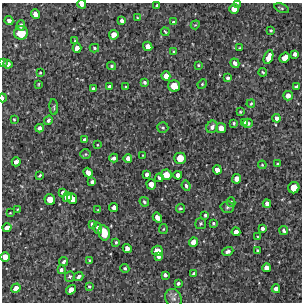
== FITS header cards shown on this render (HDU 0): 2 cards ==
NAXIS1  =                  300 / Width of image
NAXIS2  =                  300 / Height of image

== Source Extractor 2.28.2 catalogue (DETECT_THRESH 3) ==
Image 300 x 300 px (HDU 0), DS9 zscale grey, 1 PNG px = 1 image px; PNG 304 x 304 px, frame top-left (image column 1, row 300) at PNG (2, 3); each listed source drawn as its Kron ellipse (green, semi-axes under 4 px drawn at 4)
Background 3050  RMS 240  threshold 713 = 3 sigma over >= 5 px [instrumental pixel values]
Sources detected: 128; all 128 listed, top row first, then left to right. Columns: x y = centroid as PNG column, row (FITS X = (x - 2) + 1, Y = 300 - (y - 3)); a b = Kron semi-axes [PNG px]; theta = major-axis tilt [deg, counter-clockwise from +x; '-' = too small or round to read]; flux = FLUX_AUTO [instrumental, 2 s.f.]
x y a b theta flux
238 3 3 2 - 17000
82 4 4 3 - 98000
157 6 3 3 - 30000
281 8 8 4 -23 26000
234 9 5 5 - 150000
35 14 5 4 - 110000
137 18 4 2 - 12000
122 20 4 4 - 59000
9 21 4 4 - 71000
173 22 4 3 - 25000
21 25 5 4 - 46000
195 25 5 3 - 13000
271 30 3 3 - 21000
165 32 4 2 - 22000
21 33 7 6 - 370000
114 35 5 4 - 130000
75 41 4 4 - 14000
148 46 5 4 - 110000
77 48 5 4 - 100000
94 48 5 4 - 25000
239 48 3 2 - 14000
173 51 3 2 - 12000
295 54 4 3 - 58000
268 57 7 4 68 150000
285 58 5 4 - 160000
3 62 4 3 - 33000
235 63 5 4 - 76000
8 64 4 4 - 74000
198 65 3 3 - 16000
112 66 4 4 - 24000
263 72 4 3 - 25000
40 73 3 2 - 16000
166 76 4 4 - 100000
228 78 4 4 - 42000
145 82 3 3 - 35000
39 84 3 2 - 13000
202 84 5 4 - 17000
109 86 3 3 - 32000
174 86 6 5 - 240000
126 87 3 2 - 15000
296 87 4 3 - 47000
93 89 4 3 - 44000
288 96 5 5 - 95000
2 98 4 2 - 38000
251 104 4 3 - 18000
54 107 8 3 -85 18000
240 112 3 3 - 16000
277 118 4 4 - 72000
14 120 4 3 - 15000
48 120 5 4 - 36000
244 122 4 3 - 39000
234 123 3 3 - 22000
248 123 5 4 - 48000
212 127 6 5 - 73000
40 128 4 4 - 57000
163 128 6 5 - 28000
221 128 5 5 - 140000
84 140 4 3 - 41000
97 145 4 2 - 12000
86 154 5 4 - 21000
143 155 3 2 - 11000
114 158 4 4 - 59000
128 158 4 4 - 100000
180 158 6 5 - 230000
16 162 4 4 - 84000
277 164 3 2 - 17000
262 165 4 3 - 15000
217 170 5 4 - 110000
88 173 5 4 - 110000
147 174 4 3 - 55000
40 175 4 2 - 22000
166 175 5 5 - 190000
178 175 4 4 - 82000
159 178 4 3 - 46000
237 179 5 4 - 110000
92 182 4 3 - 42000
151 184 5 4 - 120000
186 186 5 4 - 46000
294 188 6 5 - 230000
62 192 3 3 - 38000
67 197 4 4 - 120000
72 198 6 5 - 180000
50 199 5 5 - 180000
144 202 5 3 - 24000
231 202 5 4 - 30000
267 204 4 4 - 65000
114 207 4 4 - 75000
227 207 6 5 - 33000
180 208 4 4 - 27000
18 209 4 2 - 11000
98 210 4 2 - 11000
10 213 3 2 - 12000
205 215 3 3 - 28000
157 218 5 4 - 110000
213 223 4 3 - 24000
92 224 4 3 - 43000
201 224 5 5 - 25000
7 228 4 4 - 99000
98 228 6 3 -73 52000
262 228 4 4 - 60000
163 229 5 4 - 18000
284 230 4 3 - 37000
236 232 4 4 - 92000
104 233 8 5 -78 230000
258 237 3 2 - 13000
116 242 4 3 - 24000
193 242 5 4 - 120000
127 248 5 4 - 93000
157 251 5 5 - 170000
228 251 6 4 21 45000
258 251 3 3 - 24000
5 257 5 5 - 140000
158 257 4 3 - 47000
90 260 3 3 - 18000
64 262 4 3 - 36000
125 268 4 4 - 30000
266 268 4 4 - 87000
61 270 4 4 - 49000
194 274 4 3 - 52000
165 275 4 4 - 50000
70 277 5 5 - 30000
79 277 5 3 - 47000
178 283 4 3 - 35000
89 286 4 4 - 24000
16 288 5 4 - 96000
276 289 4 4 - 74000
71 290 5 4 - 120000
173 298 10 8 -63 64000
At the frame edge (FLAGS 8, measured only in part): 5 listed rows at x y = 238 3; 82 4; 3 62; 2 98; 5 257